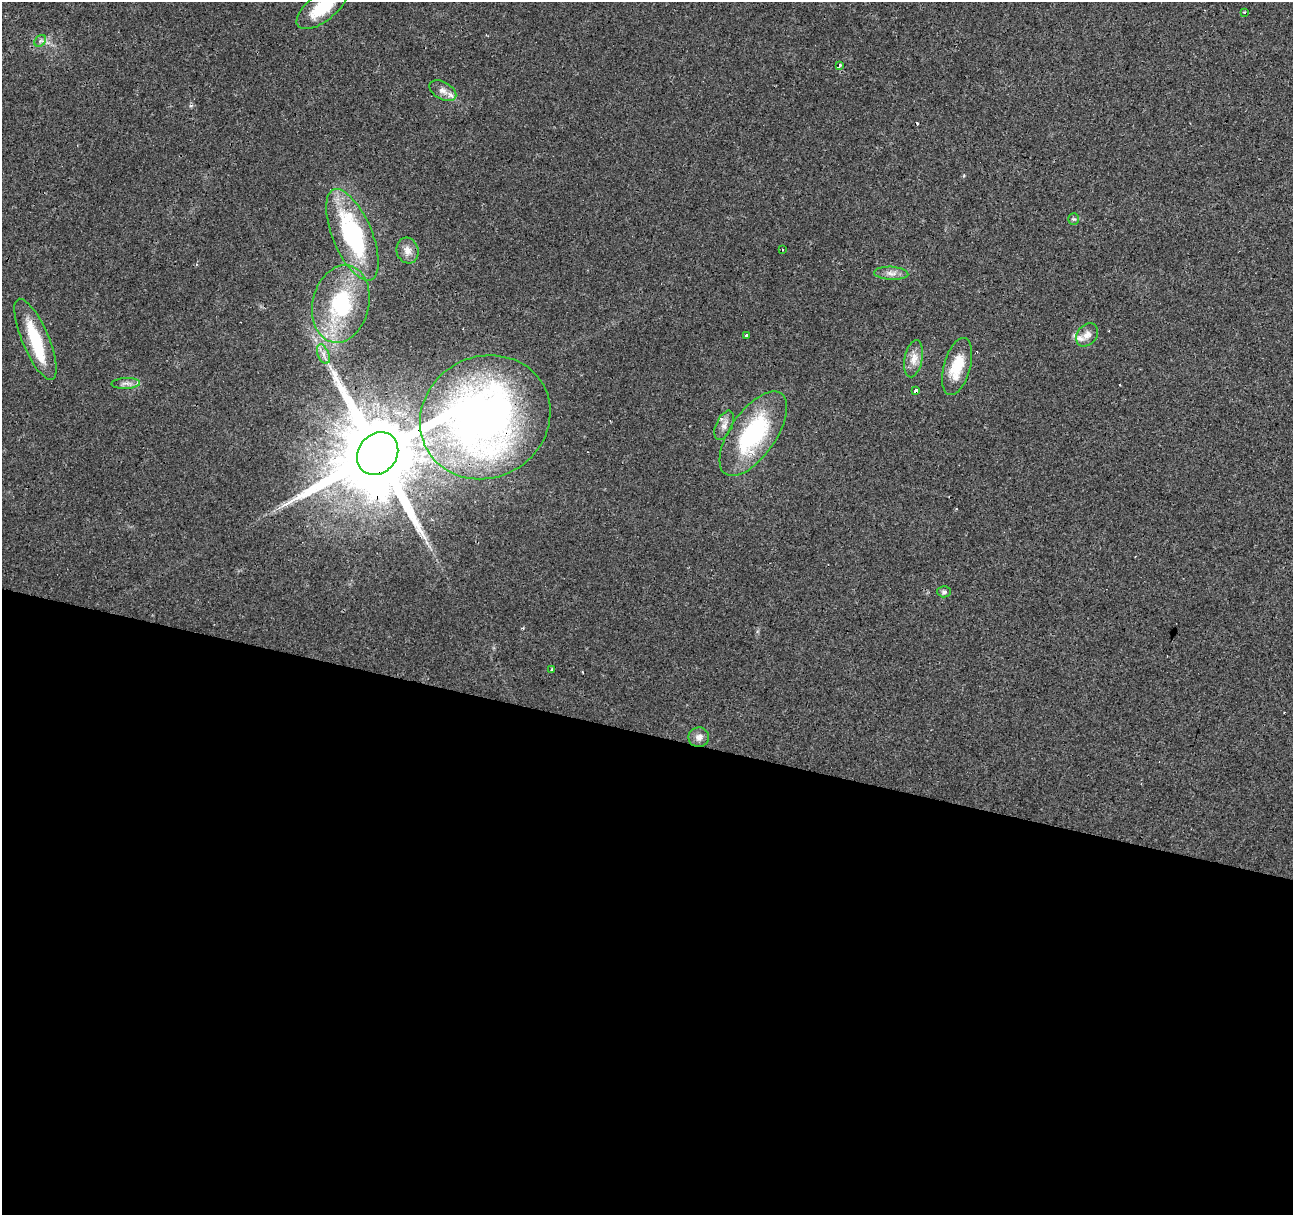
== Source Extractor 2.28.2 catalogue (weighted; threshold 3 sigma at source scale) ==
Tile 14 of 4 x 4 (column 2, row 4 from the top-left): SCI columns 1292-2582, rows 217-1429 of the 5169 x 5349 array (HDU 1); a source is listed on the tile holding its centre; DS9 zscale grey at full resolution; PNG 1295 x 1217 px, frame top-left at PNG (2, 2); each listed source drawn as its Kron ellipse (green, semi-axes under 4 px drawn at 4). Shown black and unused: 40% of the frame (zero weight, under 3 of 4 exposures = <1% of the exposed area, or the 3 px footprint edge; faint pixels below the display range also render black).
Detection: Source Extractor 2.28.2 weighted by HDU 2 'WHT'; one run over the whole footprint, this tile lists its part. Background 0.0242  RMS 0.0031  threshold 0.0138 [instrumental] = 3 sigma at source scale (4.5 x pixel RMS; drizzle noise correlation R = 1.50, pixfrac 1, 0.0396/0.0396 arcsec/px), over >= 5 px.
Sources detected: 34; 1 inside a brighter object's white glare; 4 cosmic-ray / hot-pixel residue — neither listed nor drawn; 3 inside a brighter listed object's ellipse — not listed separately; the other 26 listed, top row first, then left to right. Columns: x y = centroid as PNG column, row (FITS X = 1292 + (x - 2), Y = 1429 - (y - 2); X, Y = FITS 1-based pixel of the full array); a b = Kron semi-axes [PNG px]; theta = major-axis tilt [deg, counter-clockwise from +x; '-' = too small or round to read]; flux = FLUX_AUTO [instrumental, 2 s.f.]
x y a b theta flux
322 7 30 13 38 12
1244 12 3 2 - 0.23
40 41 6 5 - 0.72
839 65 3 3 - 7.1
443 91 14 8 -29 2
1074 219 5 5 - 0.48
352 235 49 19 -67 41
782 250 3 2 - 0.53
407 251 13 11 -73 2.5
891 273 17 6 -3 2
341 304 39 28 77 29
747 335 3 3 - 0.84
1087 335 13 9 51 2.1
35 339 44 13 -67 15
323 354 10 5 -68 1.5
914 359 19 9 79 3.1
957 366 29 13 75 8.9
126 383 14 5 3 1.5
916 390 4 3 - 6.6
485 417 66 60 29 210
724 425 15 8 65 1.9
753 434 49 22 55 33
378 453 23 19 51 6000
944 592 6 5 - 0.71
552 670 4 3 - 2.1
699 737 10 10 - 2.1
Overlapping masked pixels (flux is a lower limit): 3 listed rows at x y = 916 390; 485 417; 378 453
Isophote crosses this tile's border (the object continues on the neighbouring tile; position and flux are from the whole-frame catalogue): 1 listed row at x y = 322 7